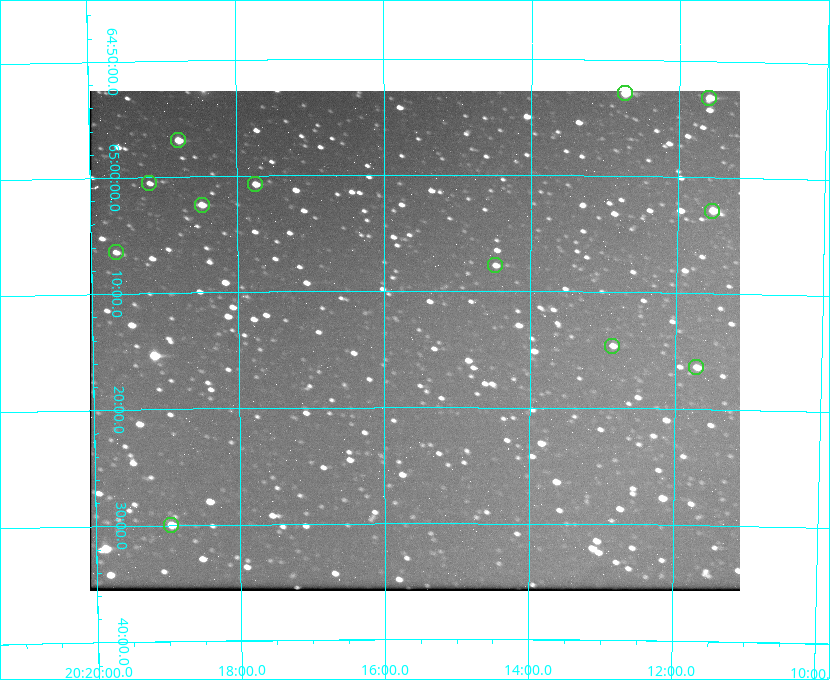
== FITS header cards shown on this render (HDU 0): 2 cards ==
NAXIS1  =                  650 / Width of table row in bytes
NAXIS2  =                  500 / Number of rows in table

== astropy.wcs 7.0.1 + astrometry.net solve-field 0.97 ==
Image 650 x 500 px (HDU 0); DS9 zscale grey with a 90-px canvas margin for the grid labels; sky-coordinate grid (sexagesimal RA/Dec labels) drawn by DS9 from the SOLVED WCS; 12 Tycho-2 reference stars matched to detected sources circled (green)
Header WCS: none
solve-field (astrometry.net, Tycho-2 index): SOLVED blind (the file carries no WCS)
Solved WCS: RA---TAN-SIP/DEC--TAN-SIP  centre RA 20:15:35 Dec +65:14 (303.90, +65.24 deg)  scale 5.17 arcsec/px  FOV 56.0' x 43.1'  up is -180 deg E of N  parity flipped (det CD > 0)
(file carries no celestial WCS; the grid is the blind solution)
Tycho-2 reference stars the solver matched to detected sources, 12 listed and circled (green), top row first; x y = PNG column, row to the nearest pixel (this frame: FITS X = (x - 94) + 1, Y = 500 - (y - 91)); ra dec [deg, ICRS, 3 dp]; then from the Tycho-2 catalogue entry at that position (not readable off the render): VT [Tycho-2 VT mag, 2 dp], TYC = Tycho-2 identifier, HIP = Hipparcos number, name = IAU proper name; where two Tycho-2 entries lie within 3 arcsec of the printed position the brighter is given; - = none
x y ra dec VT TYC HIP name
629 93 303.184 +64.880 9.02 4240-488-1 - -
713 98 302.897 +64.886 9.40 4240-717-1 - -
182 140 304.698 +64.948 10.27 4241-1684-1 - -
153 183 304.798 +65.009 11.15 4241-1628-1 - -
259 184 304.437 +65.012 10.41 4241-1775-1 - -
206 205 304.620 +65.041 10.25 4241-1573-1 - -
716 211 302.882 +65.048 10.25 4240-98-1 - -
120 252 304.916 +65.107 11.17 4241-1518-1 - -
499 265 303.620 +65.129 11.18 4240-34-1 - -
616 346 303.217 +65.244 11.17 4240-236-1 - -
700 367 302.928 +65.273 10.74 4240-760-1 - -
175 525 304.739 +65.499 10.16 4241-1715-1 - -